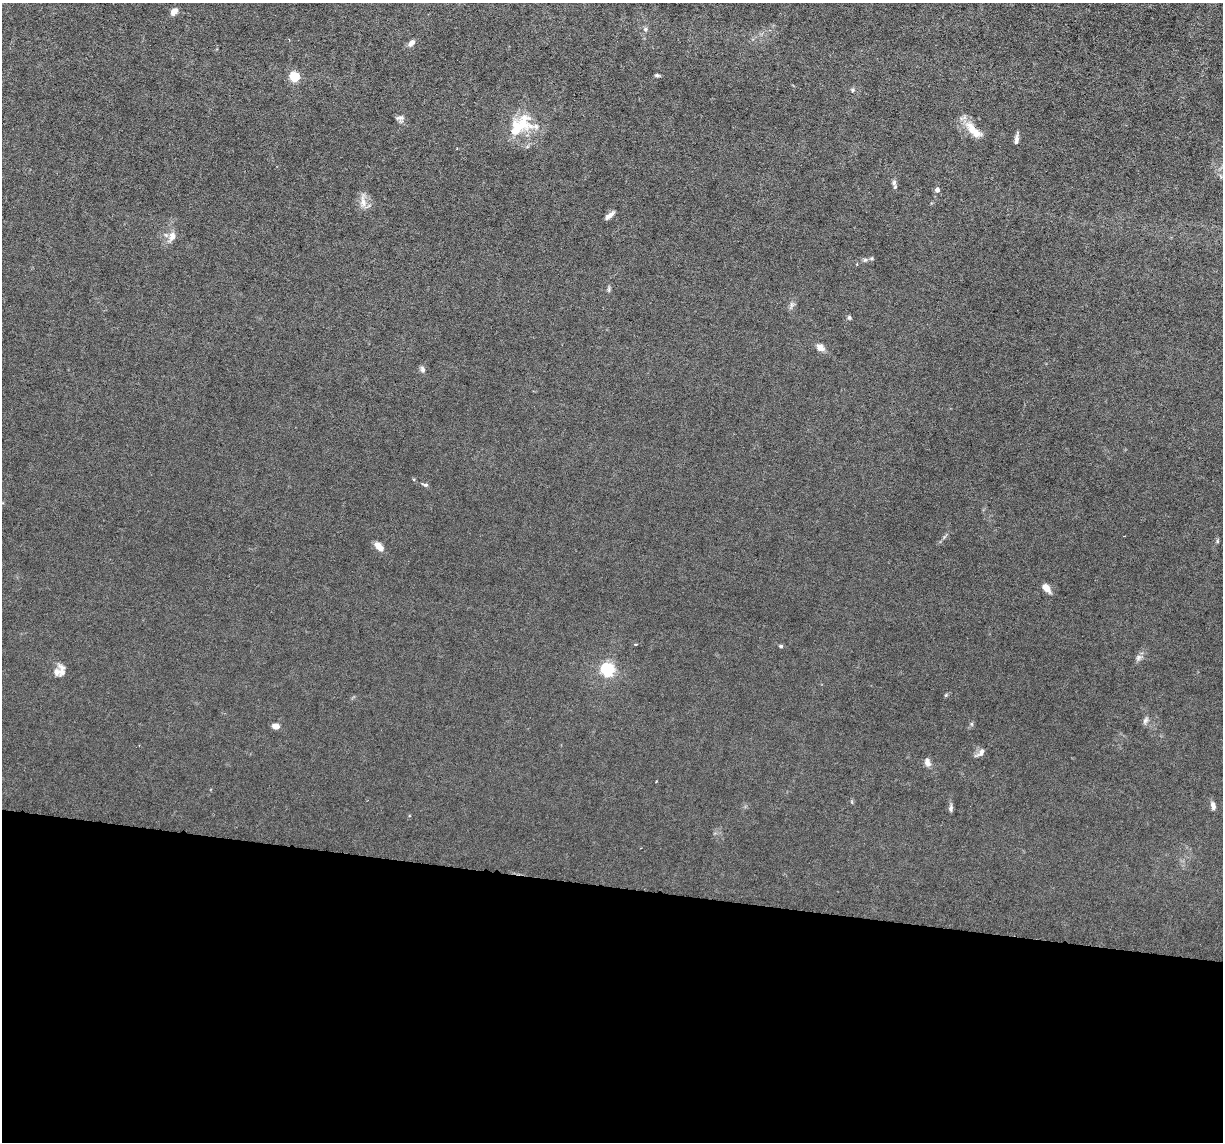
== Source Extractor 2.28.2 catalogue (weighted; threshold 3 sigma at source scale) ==
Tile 14 of 4 x 4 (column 2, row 4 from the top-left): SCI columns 1222-2442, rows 235-1374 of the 4883 x 4908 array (HDU 1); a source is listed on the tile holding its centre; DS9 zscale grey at full resolution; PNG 1225 x 1144 px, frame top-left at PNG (2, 3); no overlay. Shown black and unused: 22% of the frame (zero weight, under 3 of 6 exposures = <1% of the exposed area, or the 3 px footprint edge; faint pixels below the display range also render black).
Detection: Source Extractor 2.28.2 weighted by HDU 2 'WHT'; one run over the whole footprint, this tile lists its part. Background 0.0122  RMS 0.0026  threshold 0.0108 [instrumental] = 3 sigma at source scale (4.09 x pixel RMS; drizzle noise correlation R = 1.36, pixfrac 0.8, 0.05/0.05 arcsec/px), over >= 5 px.
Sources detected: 42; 4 inside a brighter listed object's ellipse — not listed separately; the other 38 listed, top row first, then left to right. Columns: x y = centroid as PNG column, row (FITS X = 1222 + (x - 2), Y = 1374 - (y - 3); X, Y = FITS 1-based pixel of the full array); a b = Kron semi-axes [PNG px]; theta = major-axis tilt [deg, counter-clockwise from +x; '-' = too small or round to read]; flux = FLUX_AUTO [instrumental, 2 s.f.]
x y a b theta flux
174 11 9 6 46 1.4
645 29 6 5 - 0.48
411 43 10 6 48 1.1
657 75 7 4 -13 0.41
295 77 5 5 - 17
852 90 6 5 - 0.38
400 118 11 6 9 0.72
518 129 44 17 34 8.5
973 130 28 10 -45 3.8
1016 139 12 5 84 0.96
894 183 9 6 -78 0.69
937 190 6 6 - 0.75
363 202 18 8 -82 1.9
610 215 11 4 40 1.2
172 236 13 8 71 1.8
865 260 6 6 - 0.48
857 264 4 3 - 0.18
609 289 8 4 89 0.42
791 305 10 4 90 0.65
849 317 6 4 -59 0.42
820 348 10 7 -35 1.5
422 369 9 6 -66 0.65
425 485 8 4 -11 0.46
1217 541 6 4 -90 0.3
379 546 11 6 -46 2.1
1046 588 8 5 -48 2.8
636 644 4 3 - 0.2
781 646 5 4 - 0.33
1138 658 9 7 66 0.83
607 669 6 5 - 46
57 672 20 10 66 1.7
1145 720 11 6 63 0.73
972 724 6 4 -72 0.33
275 726 7 5 -10 1.7
980 753 16 6 40 1.1
927 763 11 7 -71 1.2
1213 806 9 5 -77 1.1
951 808 9 5 86 0.68